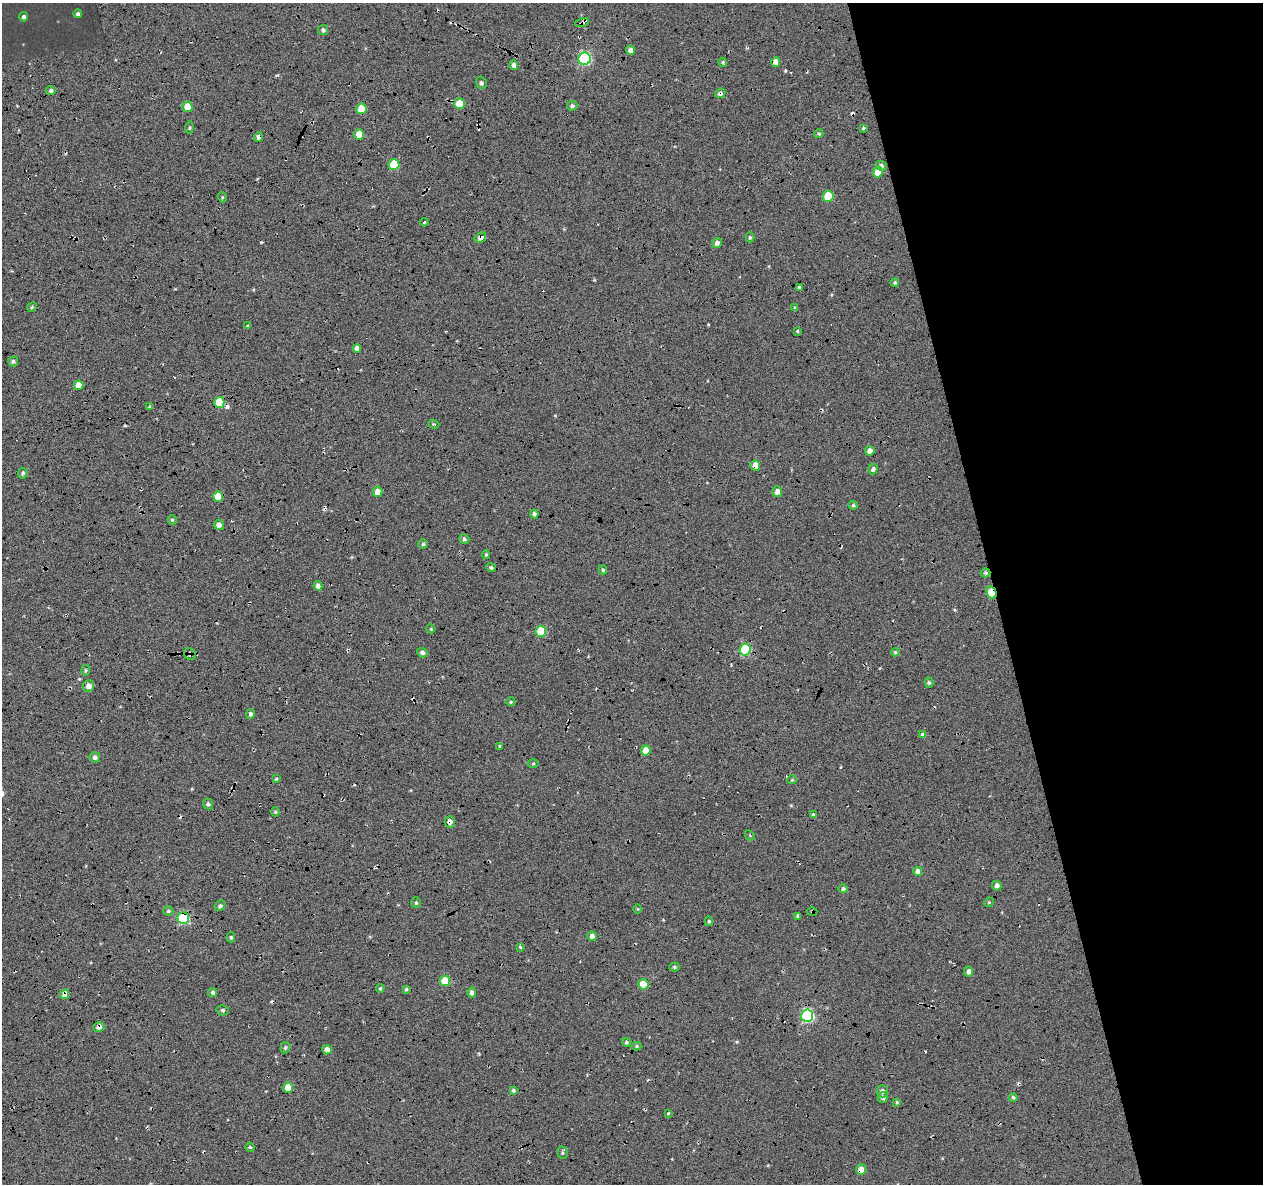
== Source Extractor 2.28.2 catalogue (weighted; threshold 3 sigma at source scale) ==
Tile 12 of 4 x 4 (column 4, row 3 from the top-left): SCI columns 3827-5087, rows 1294-2475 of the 5131 x 4901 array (HDU 1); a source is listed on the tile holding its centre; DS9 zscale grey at full resolution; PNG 1265 x 1186 px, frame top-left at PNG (2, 3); each listed source drawn as its Kron ellipse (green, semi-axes under 4 px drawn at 4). Shown black and unused: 22% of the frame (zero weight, under 5 of 17 exposures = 6% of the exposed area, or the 3 px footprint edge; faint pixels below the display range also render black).
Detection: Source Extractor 2.28.2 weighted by HDU 2 'WHT'; one run over the whole footprint, this tile lists its part. Background -0.152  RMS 0.13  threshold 0.533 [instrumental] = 3 sigma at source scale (4.09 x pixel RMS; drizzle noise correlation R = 1.36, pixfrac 0.8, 0.0396/0.0396 arcsec/px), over >= 5 px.
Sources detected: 140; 1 too faint to see at this stretch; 14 cosmic-ray / hot-pixel residue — neither listed nor drawn; the other 125 listed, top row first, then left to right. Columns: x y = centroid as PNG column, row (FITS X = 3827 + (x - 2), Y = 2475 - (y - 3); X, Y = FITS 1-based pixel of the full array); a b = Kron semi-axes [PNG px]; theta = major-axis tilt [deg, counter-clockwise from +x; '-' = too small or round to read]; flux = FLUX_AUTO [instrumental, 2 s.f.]
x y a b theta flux
78 14 4 4 - 31
23 17 5 4 - 27
582 22 7 2 12 17
323 30 5 5 - 26
630 50 4 4 - 52
584 59 6 6 - 1600
723 62 4 3 - 14
776 62 5 4 - 90
514 65 5 4 - 35
481 83 6 5 - 27
51 90 4 4 - 26
720 93 5 4 - 27
459 104 5 5 - 240
572 106 5 5 - 27
187 107 5 5 - 160
361 109 5 5 - 190
189 128 6 4 84 16
863 128 3 2 - 13
359 134 5 5 - 170
819 134 4 4 - 15
258 137 5 4 - 30
394 164 5 5 - 420
881 166 5 5 - 28
878 172 5 5 - 150
828 196 5 5 - 350
222 197 5 3 - 12
424 222 4 3 - 11
750 237 5 4 - 17
480 238 6 4 32 43
717 243 5 4 - 43
895 283 4 3 - 16
799 287 4 3 - 17
32 307 5 4 - 14
795 308 4 4 - 16
248 326 4 3 - 12
797 331 3 3 - 13
357 348 4 4 - 53
13 361 5 5 - 22
79 385 5 4 - 120
219 402 5 5 - 380
150 407 3 3 - 14
434 424 5 4 - 14
870 451 5 4 - 59
755 465 5 5 - 100
873 469 5 4 - 32
23 473 5 4 - 23
378 492 5 4 - 100
777 492 5 5 - 64
218 496 5 5 - 180
853 505 5 4 - 18
534 514 4 4 - 23
172 520 4 4 - 16
219 525 5 5 - 55
464 539 5 4 - 21
423 544 4 4 - 16
486 554 4 3 - 19
491 567 5 4 - 22
603 570 4 3 - 18
986 573 5 4 - 22
318 586 4 4 - 55
992 593 6 4 -64 510
431 629 4 3 - 11
541 631 5 5 - 420
745 649 6 5 - 830
895 652 4 4 - 17
422 653 5 4 - 34
190 654 6 5 - 24
86 670 5 4 - 17
929 683 5 4 - 20
88 686 6 5 - 66
511 702 4 3 - 14
250 714 5 4 - 29
923 735 4 4 - 43
499 746 4 3 - 11
646 750 5 5 - 170
95 757 5 5 - 37
533 764 5 3 - 11
276 779 4 3 - 11
792 780 5 4 - 13
208 804 5 5 - 28
275 812 4 4 - 14
813 815 4 3 - 19
450 822 6 5 - 51
750 835 6 3 -45 12
918 871 4 4 - 63
997 885 5 4 - 44
843 889 5 4 - 25
989 902 5 4 - 13
416 903 5 4 - 17
220 906 6 4 51 24
638 909 5 3 - 10
168 911 5 4 - 19
812 912 5 3 - 13
798 916 4 3 - 26
183 918 6 6 - 1000
709 921 5 4 - 17
592 936 5 4 - 56
231 937 5 4 - 17
520 947 3 3 - 13
674 967 5 4 - 18
969 971 5 4 - 48
445 981 5 5 - 280
643 984 5 5 - 300
380 989 4 3 - 15
406 989 4 4 - 18
213 992 4 4 - 27
472 992 5 4 - 42
65 994 5 4 - 100
223 1010 6 5 - 22
807 1016 6 6 - 1600
99 1027 6 4 15 41
626 1042 4 4 - 22
637 1046 5 4 - 14
285 1048 6 4 74 20
327 1050 5 4 - 66
288 1088 5 5 - 190
513 1090 4 4 - 23
882 1091 6 5 - 48
1013 1097 4 3 - 19
883 1098 5 5 - 31
897 1102 4 4 - 15
668 1113 3 3 - 12
250 1147 5 4 - 14
562 1153 6 5 - 22
861 1170 5 5 - 120
Overlapping masked pixels (flux is a lower limit): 18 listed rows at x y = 582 22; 720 93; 258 137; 394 164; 480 238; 219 402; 755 465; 986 573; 992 593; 541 631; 190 654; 450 822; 812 912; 183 918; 65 994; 807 1016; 99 1027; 861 1170